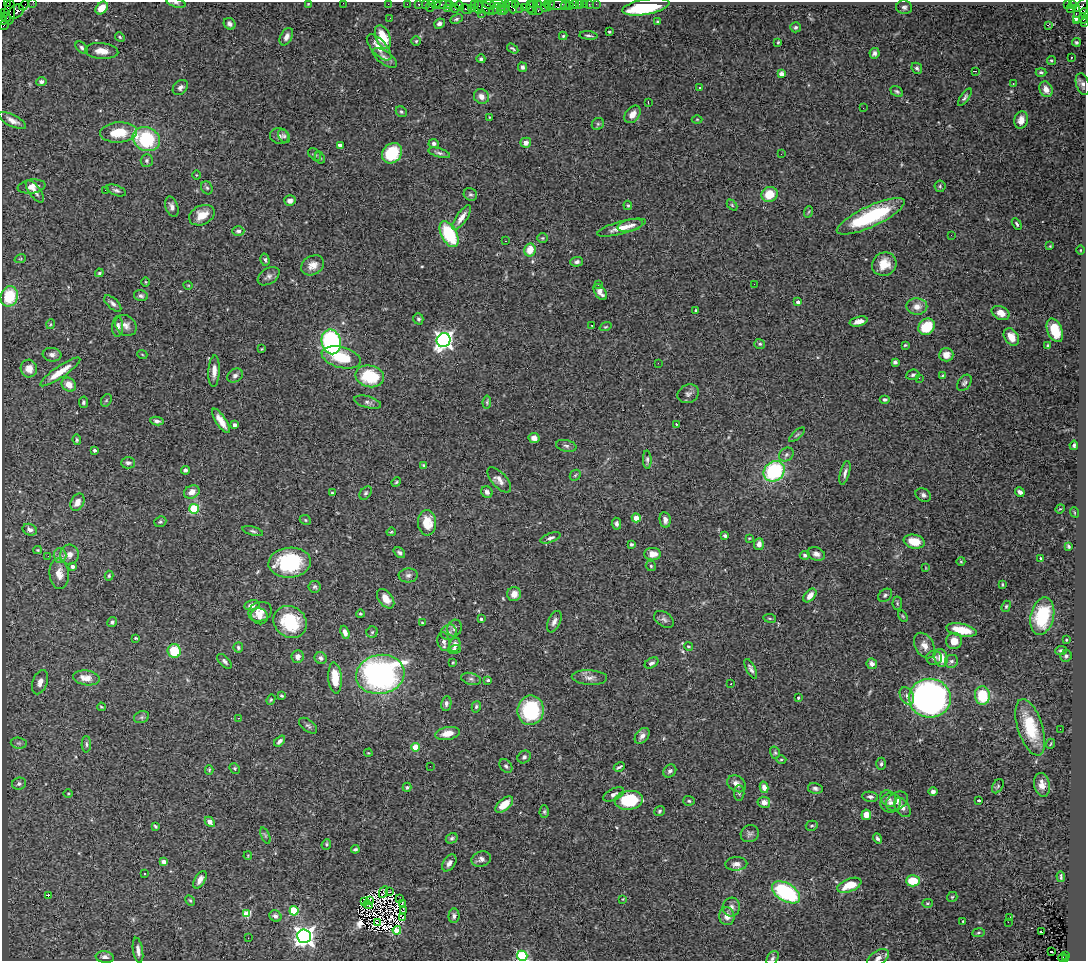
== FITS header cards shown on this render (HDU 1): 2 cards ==
NAXIS1  =                 1084
NAXIS2  =                  959

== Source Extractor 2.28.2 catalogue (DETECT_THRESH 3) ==
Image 1084 x 959 px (HDU 1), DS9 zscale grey, 1 PNG px = 1 image px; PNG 1088 x 963 px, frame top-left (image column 1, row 959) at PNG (2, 2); each listed source drawn as its Kron ellipse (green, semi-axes under 4 px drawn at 4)
Background 2.44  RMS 0.059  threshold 0.178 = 3 sigma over >= 5 px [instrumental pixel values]
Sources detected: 455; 8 with non-positive FLUX_AUTO (blend fragments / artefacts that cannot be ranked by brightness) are neither listed nor drawn; the other 447 listed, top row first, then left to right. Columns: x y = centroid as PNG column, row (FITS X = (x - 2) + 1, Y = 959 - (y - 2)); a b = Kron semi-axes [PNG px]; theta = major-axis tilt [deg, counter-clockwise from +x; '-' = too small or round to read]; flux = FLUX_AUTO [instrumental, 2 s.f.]
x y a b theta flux
7 2 3 2 - 56
33 2 2 2 - 89
176 3 10 4 -16 9.4
343 3 2 2 - 55
308 4 3 3 - 2.8
388 4 2 2 - 100
407 4 2 2 - 79
419 4 3 3 - 360
425 4 2 2 - 87
497 4 7 2 2 1000
516 4 4 3 - 400
533 4 4 3 - 200
538 4 3 2 - 200
547 4 3 3 - 260
574 4 3 3 - 490
579 4 2 2 - 48
584 4 2 2 - 100
589 4 2 2 - 33
596 4 2 2 - 46
1068 4 4 3 - 1300
1072 4 3 3 - 110
24 5 5 3 - 240
436 5 4 3 - 290
444 5 8 3 0 560
450 5 3 3 - 270
474 5 4 3 - 220
489 5 6 3 -15 660
550 5 6 3 64 350
557 5 9 5 2 830
565 5 5 2 - 93
430 6 6 2 72 570
459 6 4 4 - 790
512 6 8 4 -67 1200
569 6 2 2 - 57
478 7 7 3 -88 970
501 7 3 3 - 690
524 7 2 2 - 200
530 7 6 3 -90 350
545 7 4 3 - 330
646 7 24 7 10 350
904 7 8 6 -9 12
102 8 7 5 45 62
471 8 3 3 - 150
484 8 10 5 -27 1600
505 8 8 4 74 670
520 8 2 2 - 110
1077 8 4 3 - 1200
447 9 3 2 - 210
455 9 3 3 - 460
466 9 6 3 -34 570
495 9 6 3 48 550
1071 9 3 2 - 110
501 10 4 3 - 1100
1081 10 13 5 67 2000
16 11 8 6 40 1800
532 11 3 2 - 350
538 11 3 2 - 520
10 12 13 5 87 1500
5 13 4 2 - 130
1084 13 5 3 - 600
481 14 2 2 - 120
6 17 5 2 - 550
390 18 2 2 - 6.4
1083 18 5 4 - 570
456 19 6 4 27 6.3
3 20 5 3 - 330
1076 21 3 2 - 83
657 22 3 3 - 5.2
1085 23 3 2 - 140
230 24 6 5 - 14
439 24 6 5 - 16
4 25 5 3 - 390
1048 25 3 2 - 6.8
796 27 5 5 - 7.6
609 32 3 2 - 4.5
588 35 9 3 -5 7.7
563 36 4 4 - 5.3
120 37 5 4 - 5.4
286 37 9 6 62 17
383 37 12 7 -68 100
416 41 5 4 - 5.7
778 42 3 3 - 4.2
1076 42 4 4 - 6.8
379 47 16 7 -48 43
82 48 7 5 -45 11
513 49 6 3 -32 6
102 51 17 8 -5 42
875 53 5 5 - 12
385 58 14 6 -35 19
1071 58 3 2 - 7.4
481 59 4 4 - 6.9
1051 60 4 4 - 6
522 67 5 4 - 9.6
917 68 6 5 - 8.3
975 71 4 2 - 9.1
1041 72 5 4 - 6.7
782 74 4 4 - 31
41 81 5 4 - 13
1013 83 3 3 - 9.5
1083 84 11 6 -72 16
180 87 9 6 42 16
699 87 3 3 - 13
1046 89 8 6 -63 30
897 91 7 5 -32 7.4
481 96 8 7 - 26
965 97 10 4 55 9.2
648 102 4 2 - 24
863 108 3 2 - 7.5
401 112 6 5 - 6.6
633 114 10 6 52 26
489 117 3 2 - 2.9
697 119 5 3 - 3.7
12 120 15 5 -27 24
1021 120 9 6 75 34
598 124 6 5 - 8
118 132 18 10 4 100
279 136 9 7 -15 17
284 136 7 5 -60 7.4
146 139 14 11 -23 320
434 143 5 4 - 11
526 143 5 5 - 21
340 145 4 3 - 23
392 153 11 9 45 150
439 153 11 4 -17 11
315 154 7 5 -46 8.1
781 154 2 2 - 12
320 158 6 4 -60 6.5
147 160 6 6 - 10
196 175 4 3 - 3.3
940 186 6 5 - 7
31 187 14 7 8 28
207 188 7 5 -60 7.7
105 190 2 2 - 140
116 190 10 5 -20 12
35 192 13 5 -53 19
470 194 7 6 - 8.3
769 194 8 7 - 88
290 201 6 5 - 16
628 205 5 4 - 5.1
732 205 6 4 -46 4.9
172 207 10 6 -71 18
808 212 6 3 69 4.4
202 215 13 9 26 55
871 216 37 10 25 300
462 218 14 5 55 32
1017 224 6 3 -60 5.8
630 225 13 6 12 23
621 228 25 6 15 48
238 231 6 5 - 11
449 234 14 8 -62 240
951 235 2 2 - 7.1
542 238 5 4 - 5.5
505 241 3 2 - 12
1050 246 3 3 - 3.3
530 250 6 5 - 62
1080 250 5 3 - 3.9
20 259 6 3 18 3.9
265 260 6 4 -76 7.3
577 262 6 4 3 11
884 264 12 11 - 62
313 265 12 9 31 33
99 273 4 3 - 4.9
269 276 12 7 33 17
146 282 4 3 - 3.2
599 284 3 2 - 2.7
754 284 2 2 - 11
188 285 4 3 - 3.1
600 292 9 5 -56 24
9 296 10 8 70 150
141 296 7 5 -14 9.3
798 302 3 3 - 17
113 304 10 5 -43 15
917 306 10 8 -1 33
696 310 3 2 - 4.4
1001 313 9 6 -26 42
418 319 6 5 - 8.2
859 321 9 4 14 23
51 324 5 3 - 3.9
126 325 12 9 -42 24
592 325 3 2 - 6
118 326 10 5 89 17
606 327 6 3 19 4.5
927 327 9 7 44 120
1055 330 12 7 -68 91
1011 337 9 6 -56 40
444 340 7 6 - 1700
331 342 12 9 -77 680
760 344 5 5 - 7.1
905 345 3 3 - 4
1048 346 4 3 - 12
262 349 3 2 - 3.5
142 354 5 3 - 3.3
52 355 9 7 -5 16
946 355 7 6 - 25
341 357 20 10 -15 160
895 362 4 4 - 9.7
658 363 2 2 - 16
29 369 9 8 - 40
214 371 16 5 87 29
60 372 24 5 34 73
913 375 6 5 - 8.9
235 376 8 6 33 13
370 376 14 11 -13 200
942 376 4 3 - 5.1
919 378 2 2 - 13
964 383 9 6 54 10
69 385 8 6 -41 38
688 394 11 9 28 16
885 399 5 4 - 8.3
106 400 7 5 59 5.6
83 402 5 4 - 7.3
368 402 14 5 -15 14
487 402 6 4 82 5.7
157 421 7 4 -11 11
221 421 14 5 -57 40
676 424 3 2 - 2.6
235 425 4 3 - 17
797 435 10 3 42 6.5
534 438 5 5 - 20
77 440 5 4 - 5.5
1074 445 4 3 - 7.8
566 446 10 5 -12 11
94 450 3 3 - 11
786 454 8 6 40 11
647 460 9 4 -87 8.9
128 463 7 5 -1 12
423 465 4 3 - 4.1
185 470 4 4 - 9.9
774 471 11 9 39 360
845 473 12 4 75 15
575 475 6 4 45 6.4
499 480 16 7 -48 25
396 482 5 4 - 4.7
192 492 8 6 27 27
487 492 6 5 - 16
1020 492 5 4 - 15
332 493 4 4 - 5.2
366 493 7 5 52 7.9
923 495 8 6 -29 13
77 502 9 6 62 29
194 509 5 5 - 250
1060 509 5 3 - 3.4
1074 512 5 3 - 3.4
636 518 4 4 - 56
305 520 6 4 -23 5.6
665 520 8 5 -80 19
160 522 6 5 - 7
427 523 13 9 -86 85
616 524 6 4 -85 12
30 530 7 5 -24 19
253 531 10 4 -16 9.8
391 532 5 4 - 5.3
725 536 4 3 - 7.1
550 538 11 4 20 12
749 538 4 2 - 3.1
914 542 10 7 -11 71
631 544 4 3 - 8.4
759 544 6 5 - 25
1068 546 4 3 - 5.9
38 550 4 4 - 3.6
399 553 6 4 -40 9.8
652 554 8 6 0 42
816 554 9 6 -20 19
60 555 7 6 - 15
70 555 10 9 - 27
805 555 5 4 - 8
48 556 2 2 - 12
1041 558 4 4 - 5.4
961 561 4 4 - 4
290 563 21 15 5 330
651 566 5 5 - 6.2
72 567 3 3 - 17
926 568 3 2 - 2.7
59 574 15 9 -85 45
408 575 9 7 4 14
109 576 5 3 - 5
1002 584 4 2 - 3.8
314 587 6 6 - 8.3
514 594 7 7 - 37
810 595 8 5 50 30
885 595 8 5 38 9.1
386 599 11 7 -53 44
897 603 7 5 85 6.3
252 605 8 5 12 22
1006 606 6 4 68 5.8
260 612 12 9 21 37
360 614 4 3 - 5
259 616 8 8 - 19
903 616 6 4 -59 4.6
1042 616 19 11 77 160
770 618 6 3 -9 4.7
481 619 3 3 - 6.8
664 619 11 7 -34 13
112 622 5 4 - 8.8
290 622 17 15 -38 190
554 622 11 6 65 18
422 623 4 3 - 3.4
454 628 8 7 - 14
962 630 15 6 -11 99
345 632 7 4 -70 18
372 632 5 5 - 6.1
449 632 8 7 - 16
136 638 3 3 - 4.7
1066 640 3 2 - 3.3
954 641 8 8 - 42
444 642 9 6 -77 17
455 645 7 5 74 29
924 645 13 9 -61 33
688 646 4 4 - 4.9
238 647 5 5 - 8.2
454 649 6 4 17 8.8
1061 650 6 4 7 7.1
174 651 7 6 - 120
1066 656 6 5 - 8.7
298 657 6 6 - 20
321 658 6 5 - 15
934 658 8 7 - 16
941 658 9 6 -80 55
225 661 9 5 -46 12
952 661 7 6 - 11
453 662 4 3 - 3.4
651 663 7 5 29 12
872 664 5 5 - 21
751 669 11 4 -63 14
380 674 24 19 10 1100
589 677 17 7 -3 25
86 678 13 7 -8 51
335 678 16 6 -85 96
471 679 10 6 -15 12
488 680 3 3 - 8.4
40 682 12 7 71 24
731 683 3 2 - 11
982 695 9 7 -83 140
282 696 4 3 - 5
907 696 9 6 -58 16
798 698 4 3 - 3.8
930 698 21 19 -7 1400
271 700 5 4 - 5
446 703 7 5 81 12
101 707 4 3 - 4.3
476 707 6 4 74 6.9
531 710 15 13 82 310
141 717 8 6 20 9.9
238 718 3 3 - 4
308 726 10 5 -38 10
1030 727 29 12 -72 170
1060 729 2 2 - 14
447 733 12 6 10 50
642 736 9 6 51 17
280 741 6 4 46 13
19 743 8 5 -7 9.2
86 744 8 4 88 9.1
1050 744 5 3 - 3.4
415 747 4 4 - 110
368 753 4 3 - 3.3
775 753 6 5 - 6.3
524 757 7 6 - 11
781 760 5 3 - 4.3
881 764 6 5 - 10
430 766 2 2 - 16
506 766 7 5 -51 9.7
619 767 6 3 29 7.2
235 768 5 4 - 5.9
209 770 5 4 - 4.5
670 771 7 5 42 12
19 784 7 6 - 11
737 784 10 7 -34 25
1042 785 12 8 -80 30
998 786 8 5 60 7.5
407 787 4 3 - 6.1
764 787 6 4 -76 27
815 788 7 5 -12 11
933 792 5 4 - 14
68 793 5 3 - 3.6
739 793 8 5 88 8.9
614 794 11 5 26 14
870 797 8 5 -8 10
888 799 9 7 -47 17
629 800 14 9 7 220
978 800 3 2 - 5.9
689 801 6 5 - 6.1
897 801 12 8 34 27
764 802 6 5 - 26
891 803 10 10 - 23
504 805 10 5 40 60
902 807 11 6 -56 19
659 811 5 4 - 5.9
544 812 6 4 90 6.3
866 815 5 5 - 36
210 822 6 4 -47 40
155 826 4 3 - 5.9
812 826 6 5 - 7.4
750 834 9 8 - 13
265 835 9 4 -68 7.3
452 838 6 5 - 7.3
877 838 5 3 - 7.6
326 844 5 4 - 5.9
355 849 4 3 - 7.1
248 856 4 4 - 3.8
481 859 10 7 17 19
164 862 4 3 - 24
449 863 9 6 56 19
736 864 11 7 2 25
144 874 3 3 - 9.4
1061 877 5 2 - 6.1
200 880 10 5 59 24
913 881 7 5 0 110
849 885 12 6 21 91
384 892 6 3 64 8.1
389 892 2 2 - 4.1
786 892 15 9 -32 420
48 896 3 3 - 37
952 897 5 5 - 5.7
400 899 3 2 - 0.65
623 899 4 2 - 2.8
190 900 6 4 -61 4.7
364 901 3 2 - 1.3
369 901 3 2 - 2.5
402 903 3 2 - 2.3
928 903 5 4 - 5.7
368 905 5 2 - 1.9
731 907 9 8 - 20
403 910 4 2 - 1.8
294 911 4 4 - 200
247 914 4 4 - 160
275 916 6 5 - 15
454 916 7 5 87 12
727 916 9 7 -83 33
1010 917 3 2 - 21
402 918 2 2 - 4.8
963 921 3 3 - 5.3
1008 922 3 2 - 3.8
377 923 4 2 - 2
397 930 4 4 - 130
1041 932 3 2 - 8.5
978 933 6 4 8 6.1
304 936 7 7 - 2600
248 938 2 2 - 11
138 950 13 5 -81 19
1051 952 2 2 - 7.4
1066 955 3 2 - 570
522 956 5 5 - 350
105 957 9 6 -9 17
772 958 8 5 58 8.7
878 958 12 7 32 18
1062 958 4 3 - 290
1065 959 3 2 - 330
At the frame edge (FLAGS 8, measured only in part): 11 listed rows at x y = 7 2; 33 2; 176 3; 343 3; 1084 13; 1083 18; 3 20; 1085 23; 522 956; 772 958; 878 958
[8 non-positive-flux detections neither listed nor drawn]